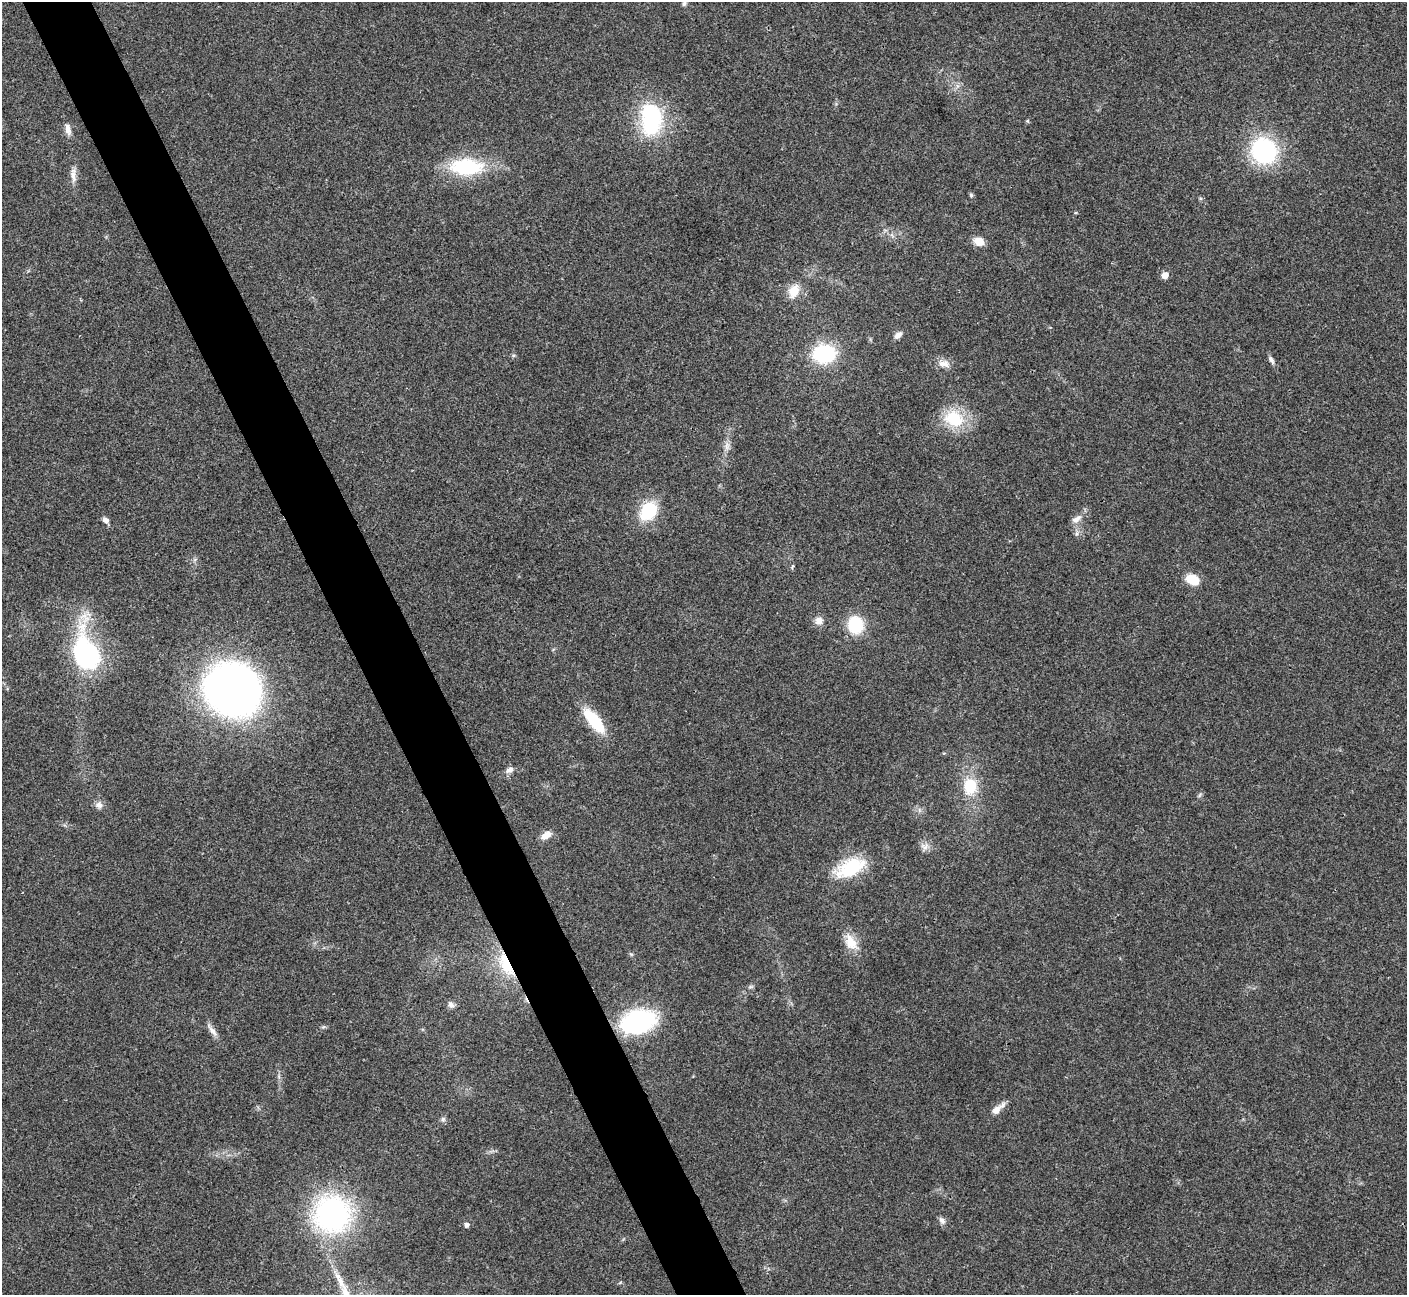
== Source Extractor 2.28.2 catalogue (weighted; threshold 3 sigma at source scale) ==
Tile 11 of 4 x 4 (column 3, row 3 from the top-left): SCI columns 2813-4217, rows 1450-2742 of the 5628 x 5617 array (HDU 1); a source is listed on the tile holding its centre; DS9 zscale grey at full resolution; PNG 1409 x 1297 px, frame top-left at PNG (2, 2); no overlay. Shown black and unused: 5% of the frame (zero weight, under 3 of 4 exposures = <1% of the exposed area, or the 3 px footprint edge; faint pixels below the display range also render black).
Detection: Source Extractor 2.28.2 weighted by HDU 2 'WHT'; one run over the whole footprint, this tile lists its part. Background 0.0214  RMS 0.004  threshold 0.0181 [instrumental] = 3 sigma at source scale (4.5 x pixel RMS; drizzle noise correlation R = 1.50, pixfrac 1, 0.05/0.05 arcsec/px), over >= 5 px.
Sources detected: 43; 1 inside a brighter object's white glare — not listed; the other 42 listed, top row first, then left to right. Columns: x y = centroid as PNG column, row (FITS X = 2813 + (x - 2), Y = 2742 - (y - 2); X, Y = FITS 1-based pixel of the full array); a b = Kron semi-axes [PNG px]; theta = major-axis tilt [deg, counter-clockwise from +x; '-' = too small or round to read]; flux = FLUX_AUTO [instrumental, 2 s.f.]
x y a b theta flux
684 3 6 6 - 0.87
651 119 35 22 -90 41
68 129 16 7 -78 2.4
1264 151 24 22 -52 47
466 167 35 17 -1 30
73 175 23 7 -85 3.1
971 195 6 5 - 0.61
979 241 11 9 -20 4.4
1165 275 6 5 - 3.7
794 291 16 12 68 6.3
898 335 11 6 37 1.9
824 354 21 17 -2 30
1271 360 11 5 -65 1.3
944 364 18 8 -13 3.2
954 419 22 17 -28 18
727 446 12 5 79 2
648 511 21 16 54 18
1076 519 17 8 33 2.8
105 520 6 5 - 2.1
1192 580 13 9 -25 8.6
819 621 10 10 - 2.7
855 625 13 12 - 22
86 653 37 25 -63 52
230 690 48 40 -66 240
594 721 29 11 -51 18
509 770 10 6 28 1.9
970 786 20 17 89 12
1200 795 7 4 70 0.65
99 805 10 9 - 1.9
546 835 13 7 31 3.7
924 847 11 9 -24 2.2
850 868 39 19 25 20
851 942 22 13 -62 6.7
506 964 33 13 -65 15
451 1004 10 7 -43 1.3
638 1021 30 19 13 56
212 1031 17 6 -49 2.3
996 1110 13 9 46 3.2
443 1119 7 6 - 0.94
332 1214 37 36 - 80
942 1221 10 6 -54 1.5
466 1225 5 5 - 1.4
Overlapping masked pixels (flux is a lower limit): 1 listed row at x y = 506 964